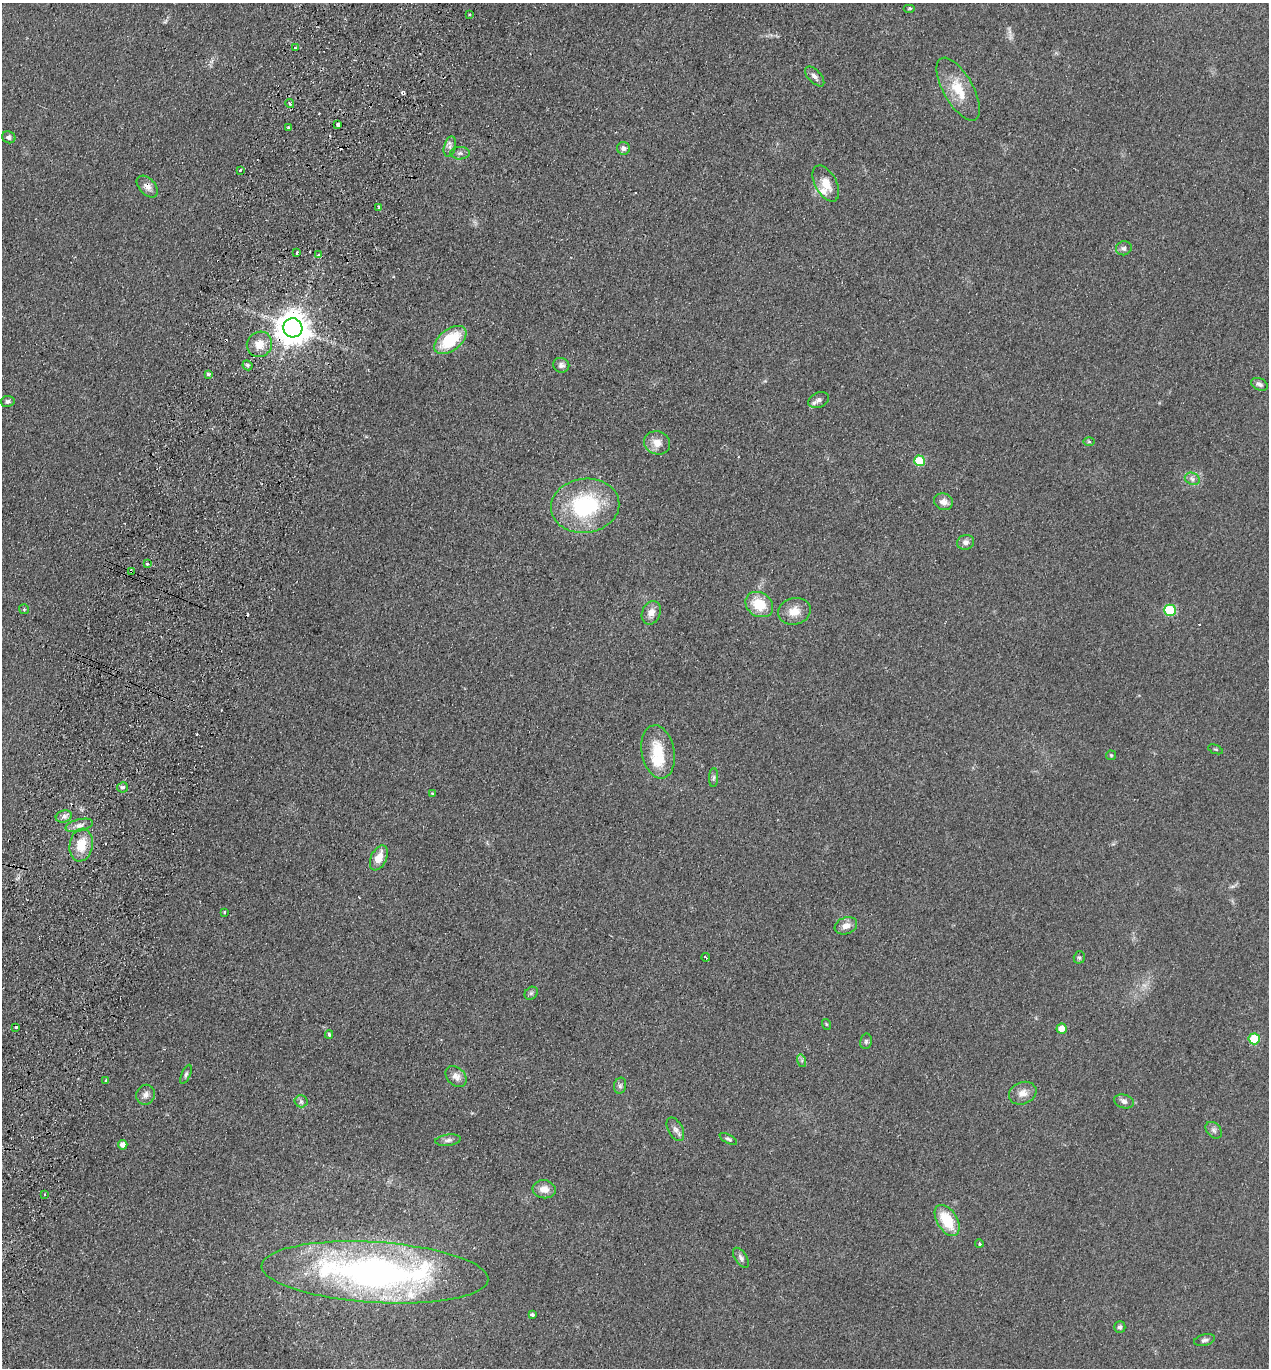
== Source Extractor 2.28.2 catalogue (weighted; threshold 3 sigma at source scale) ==
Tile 7 of 4 x 4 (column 3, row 2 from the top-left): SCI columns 2859-4125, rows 2755-4120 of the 5586 x 5508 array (HDU 1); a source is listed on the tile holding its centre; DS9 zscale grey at full resolution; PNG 1271 x 1370 px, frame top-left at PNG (2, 3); each listed source drawn as its Kron ellipse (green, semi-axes under 4 px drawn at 4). Shown black and unused: <1% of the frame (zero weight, under 2 of 3 exposures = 3% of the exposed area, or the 3 px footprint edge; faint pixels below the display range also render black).
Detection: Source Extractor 2.28.2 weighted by HDU 2 'WHT'; one run over the whole footprint, this tile lists its part. Background 0.0768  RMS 0.0083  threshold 0.0373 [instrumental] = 3 sigma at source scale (4.5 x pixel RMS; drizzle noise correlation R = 1.50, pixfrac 1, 0.05/0.05 arcsec/px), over >= 5 px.
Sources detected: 97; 8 cosmic-ray / hot-pixel residue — neither listed nor drawn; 3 inside a brighter listed object's ellipse — not listed separately; the other 86 listed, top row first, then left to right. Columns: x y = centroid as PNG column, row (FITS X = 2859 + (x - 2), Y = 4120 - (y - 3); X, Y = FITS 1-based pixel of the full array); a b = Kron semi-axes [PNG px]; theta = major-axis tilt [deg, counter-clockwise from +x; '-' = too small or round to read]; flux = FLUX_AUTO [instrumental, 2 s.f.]
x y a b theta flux
910 8 6 4 0 1.1
469 15 3 2 - 1.1
295 48 3 3 - 1.2
815 76 12 6 -46 3.4
958 89 35 15 -60 23
290 104 4 4 - 2
337 125 3 3 - 4.5
289 127 3 3 - 1.2
9 137 7 6 - 2.4
450 147 10 6 75 3.3
623 148 6 6 - 3.1
460 153 10 6 0 2.7
240 170 3 3 - 1
826 183 19 11 -62 12
147 187 13 8 -47 5.5
379 207 3 3 - 1.7
1124 248 8 7 - 2.5
297 252 3 2 - 1.7
319 255 4 3 - 6.7
293 328 9 9 - 1600
450 340 18 10 37 37
259 344 13 12 - 11
247 365 5 4 - 1.7
561 365 8 7 - 3
208 374 4 4 - 1.8
1259 384 8 5 -25 2.6
819 400 11 7 24 3.4
8 401 7 5 8 2
1089 442 6 4 -1 1.1
657 443 13 11 -21 8.6
920 461 5 5 - 31
1192 479 8 6 -23 2.7
943 502 9 8 - 5.2
585 506 34 27 7 81
966 542 8 7 - 3.9
148 564 3 3 - 10
131 571 3 2 - 0.74
759 604 15 11 -34 22
24 609 5 5 - 0.91
1170 610 6 5 - 51
794 611 16 13 15 11
651 613 12 9 67 6.9
1216 749 8 2 -21 0.85
658 752 27 16 -79 26
1111 755 5 5 - 0.99
714 778 9 4 89 1.9
122 787 5 5 - 2.3
432 793 3 3 - 0.9
64 816 8 6 17 2.8
79 825 14 6 13 4.4
81 845 16 11 80 16
379 858 13 7 65 12
225 912 3 2 - 0.95
846 926 11 8 20 6.5
706 957 4 2 - 1.7
1079 957 6 5 - 1.6
531 993 7 6 - 1.8
826 1024 5 3 - 0.83
16 1027 3 3 - 5.4
1062 1029 5 5 - 7.9
329 1034 4 3 - 1.4
1254 1039 5 5 - 29
866 1041 8 5 76 1.7
802 1061 6 4 -73 1.4
186 1074 10 4 66 1.8
456 1077 12 8 -45 5.8
106 1080 3 3 - 1.2
620 1086 8 6 75 2.2
1023 1093 14 11 22 7.1
146 1095 10 9 - 4.1
301 1101 6 6 - 2.1
1124 1101 10 6 -16 3.4
675 1129 13 7 -61 3.9
1214 1130 9 7 -45 2.7
728 1139 9 4 -28 1.7
448 1140 13 5 7 3
123 1145 5 4 - 4.8
544 1189 11 9 -7 8.3
44 1194 3 2 - 1.2
947 1220 17 10 -58 28
979 1244 4 3 - 1.1
741 1258 11 6 -56 2.7
375 1272 113 30 -4 370
532 1315 4 3 - 1.7
1120 1327 6 5 - 2.4
1205 1340 10 5 15 2.4
Overlapping masked pixels (flux is a lower limit): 3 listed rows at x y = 147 187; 293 328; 131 571